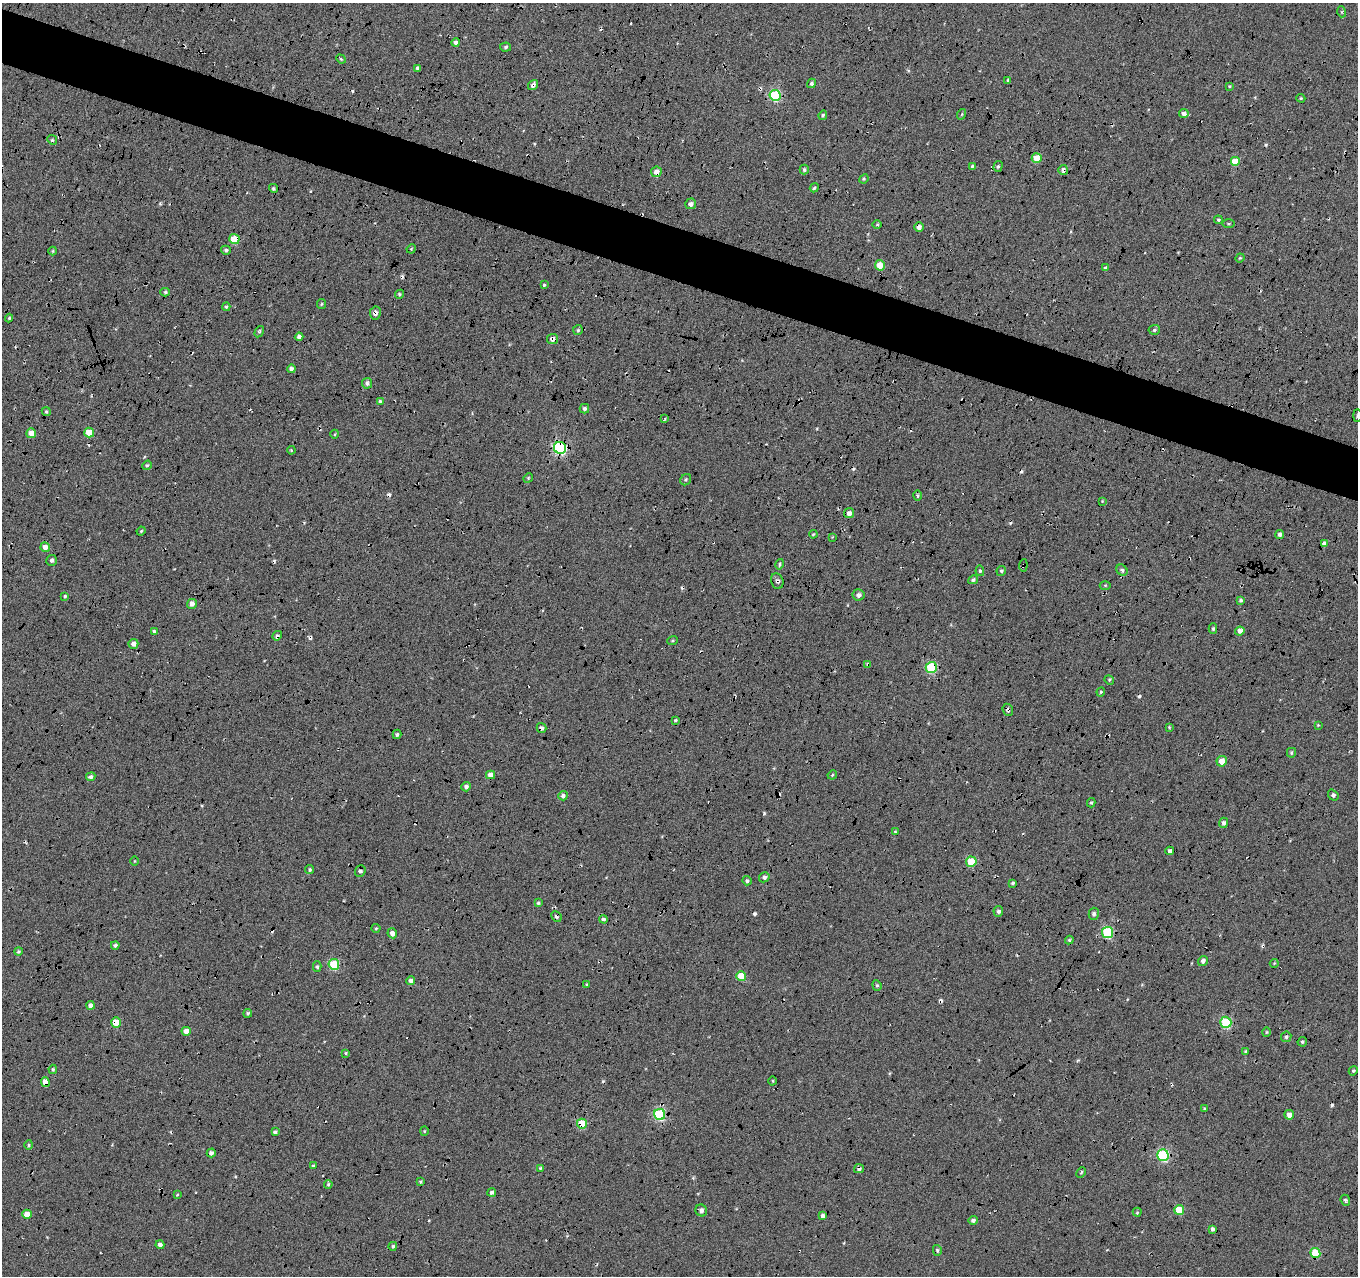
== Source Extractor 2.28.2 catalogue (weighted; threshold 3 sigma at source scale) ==
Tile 11 of 4 x 4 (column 3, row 3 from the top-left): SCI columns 2741-4096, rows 1565-2838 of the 5467 x 5614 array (HDU 1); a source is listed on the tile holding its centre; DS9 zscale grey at full resolution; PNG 1360 x 1278 px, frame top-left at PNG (2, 3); each listed source drawn as its Kron ellipse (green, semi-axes under 4 px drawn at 4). Shown black and unused: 5% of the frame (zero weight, under 5 of 17 exposures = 2% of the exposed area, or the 3 px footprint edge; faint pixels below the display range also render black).
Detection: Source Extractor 2.28.2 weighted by HDU 2 'WHT'; one run over the whole footprint, this tile lists its part. Background -0.198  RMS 0.13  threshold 0.535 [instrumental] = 3 sigma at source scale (4.09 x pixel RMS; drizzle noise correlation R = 1.36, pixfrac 0.8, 0.0396/0.0396 arcsec/px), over >= 5 px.
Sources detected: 215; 32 cosmic-ray / hot-pixel residue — neither listed nor drawn; the other 183 listed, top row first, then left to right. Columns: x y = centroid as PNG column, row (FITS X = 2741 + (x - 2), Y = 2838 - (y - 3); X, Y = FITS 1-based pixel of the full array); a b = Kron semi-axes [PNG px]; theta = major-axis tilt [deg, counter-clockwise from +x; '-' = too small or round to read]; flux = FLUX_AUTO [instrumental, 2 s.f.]
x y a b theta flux
1342 12 5 3 - 14
456 42 4 4 - 35
506 47 5 4 - 21
341 59 5 4 - 14
418 68 4 3 - 29
1008 80 4 3 - 13
812 83 5 4 - 23
533 85 5 4 - 45
1229 86 4 3 - 12
775 95 5 5 - 1000
1301 98 4 3 - 13
1184 113 5 4 - 54
962 114 5 3 - 11
823 115 5 4 - 18
52 140 5 4 - 18
1037 158 5 5 - 260
1235 161 5 5 - 280
972 166 3 3 - 16
998 166 5 4 - 19
804 170 5 4 - 24
1063 170 5 5 - 32
656 172 5 5 - 76
864 179 5 4 - 14
273 188 4 4 - 18
814 188 5 3 - 18
691 204 5 5 - 49
1218 220 4 3 - 16
1228 224 6 3 0 14
877 225 4 3 - 14
919 227 5 4 - 49
234 239 5 5 - 260
411 249 5 3 - 11
226 250 5 4 - 25
53 251 4 4 - 13
1240 258 5 4 - 11
880 265 5 5 - 170
1105 268 4 3 - 22
544 285 4 4 - 15
165 292 5 4 - 18
399 294 5 4 - 16
321 304 5 4 - 14
226 307 4 3 - 15
375 313 6 5 - 48
9 318 4 4 - 16
578 330 5 5 - 17
1154 330 5 5 - 19
259 332 6 3 58 15
299 337 4 4 - 44
552 339 5 5 - 55
291 369 4 4 - 40
367 383 5 5 - 39
380 401 4 4 - 15
584 409 5 5 - 30
46 412 5 4 - 16
1357 416 6 3 90 11
664 419 4 3 - 20
31 433 5 5 - 110
89 433 5 5 - 240
335 434 4 3 - 11
560 448 6 6 - 1900
291 450 4 3 - 12
147 465 5 4 - 17
528 478 5 4 - 12
686 480 6 5 - 17
918 495 5 4 - 17
1102 501 3 3 - 8.3
849 513 5 4 - 59
141 531 5 3 - 12
813 534 4 3 - 12
1280 534 4 4 - 35
832 537 3 3 - 9.2
1324 543 4 3 - 38
45 547 5 4 - 75
51 560 5 5 - 31
780 564 5 3 - 16
1023 565 6 2 84 10
1122 570 6 5 - 31
980 571 5 4 - 19
1001 571 5 4 - 19
973 580 5 4 - 24
777 581 8 6 -75 34
1105 585 5 3 - 12
859 595 6 5 - 43
65 596 4 4 - 15
1241 600 4 3 - 24
192 604 5 4 - 71
1213 629 5 4 - 17
154 631 3 3 - 18
1240 631 4 4 - 57
277 636 5 4 - 26
673 641 5 3 - 12
133 644 5 5 - 64
868 664 4 4 - 25
931 667 5 5 - 820
1109 680 5 4 - 15
1101 692 4 4 - 16
1008 710 6 5 - 23
675 720 4 3 - 14
1318 725 4 4 - 11
1169 727 4 3 - 11
541 728 5 4 - 35
397 734 5 3 - 20
1291 753 5 4 - 19
1222 761 5 5 - 110
490 775 4 4 - 81
832 775 5 4 - 12
91 777 5 4 - 27
466 787 4 4 - 37
1333 795 6 4 -51 25
563 796 5 4 - 33
1091 803 4 4 - 19
1224 823 5 4 - 35
895 832 4 4 - 13
1170 851 4 4 - 42
135 861 5 3 - 11
971 862 5 5 - 360
310 870 4 4 - 18
360 871 5 5 - 24
764 877 5 4 - 31
747 881 5 4 - 23
1013 883 3 3 - 23
538 903 3 3 - 14
998 911 5 5 - 32
1094 914 6 5 - 32
556 917 5 4 - 25
603 919 4 4 - 29
376 928 4 4 - 12
1108 932 5 5 - 900
392 933 5 4 - 65
1069 940 4 4 - 14
115 945 4 3 - 27
18 952 4 4 - 18
1203 961 5 4 - 43
1274 963 4 4 - 12
334 964 5 5 - 570
317 967 5 4 - 21
741 976 5 5 - 210
411 981 4 4 - 52
587 985 4 3 - 14
877 985 5 4 - 17
90 1005 4 4 - 36
248 1013 4 4 - 18
116 1022 5 5 - 240
1226 1022 6 5 - 650
186 1031 4 4 - 100
1266 1032 4 4 - 13
1286 1037 5 5 - 26
1302 1042 5 4 - 21
1245 1051 3 3 - 17
346 1053 3 3 - 11
53 1069 4 3 - 18
1353 1071 5 4 - 18
773 1081 4 3 - 11
45 1082 5 4 - 110
1204 1108 4 4 - 16
660 1114 5 5 - 1100
1289 1115 5 5 - 79
582 1124 5 5 - 350
424 1131 4 4 - 11
275 1132 4 3 - 26
29 1145 5 4 - 17
211 1153 4 4 - 43
1163 1155 6 5 - 1200
313 1166 4 3 - 15
540 1168 4 4 - 15
859 1169 5 4 - 29
1081 1172 5 3 - 19
420 1182 4 4 - 16
328 1184 4 3 - 15
492 1192 4 4 - 34
177 1195 4 3 - 9.3
1345 1200 6 4 -69 24
701 1210 6 5 - 47
1179 1210 5 5 - 310
1137 1212 4 4 - 14
27 1214 4 4 - 140
823 1216 4 4 - 52
973 1220 5 4 - 32
1212 1229 4 3 - 28
160 1245 4 4 - 35
393 1246 4 4 - 21
937 1250 5 4 - 18
1315 1253 5 5 - 360
Overlapping masked pixels (flux is a lower limit): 22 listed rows (the first 20) at x y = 533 85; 1063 170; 656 172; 919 227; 234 239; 375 313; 552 339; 560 448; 1023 565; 777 581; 277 636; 868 664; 931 667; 1008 710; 541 728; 971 862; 556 917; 1108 932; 116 1022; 45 1082
Isophote crosses this tile's border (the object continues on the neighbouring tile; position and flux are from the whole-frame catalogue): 1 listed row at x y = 1357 416